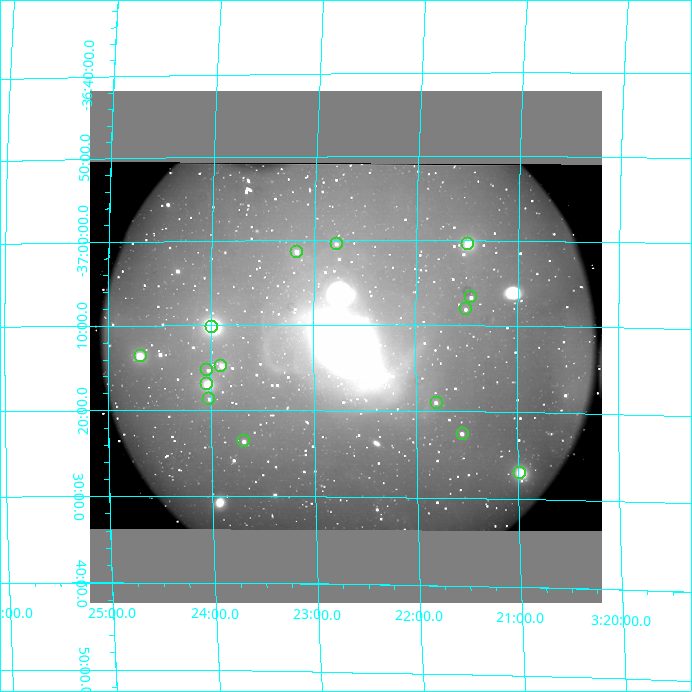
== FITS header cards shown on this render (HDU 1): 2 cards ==
NAXIS1  =                  512
NAXIS2  =                  512

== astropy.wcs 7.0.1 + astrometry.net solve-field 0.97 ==
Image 512 x 512 px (HDU 1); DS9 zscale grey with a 90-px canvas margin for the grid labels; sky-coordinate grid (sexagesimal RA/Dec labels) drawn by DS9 from the SOLVED WCS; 15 Tycho-2 reference stars matched to detected sources circled (green)
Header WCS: RA---SIN/DEC--SIN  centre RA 03:22:41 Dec -37:13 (50.67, -37.21 deg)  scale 7 arcsec/px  FOV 59.7' x 59.7'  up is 0 deg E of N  parity normal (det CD < 0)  (native frame fk4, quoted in ICRS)
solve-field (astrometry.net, Tycho-2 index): SOLVED blind (the header's WCS was not the basis of the solution)
Solved WCS: RA---TAN-SIP/DEC--TAN-SIP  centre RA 03:22:41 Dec -37:13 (50.67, -37.21 deg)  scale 7.02 arcsec/px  FOV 59.9' x 60.0'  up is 0 deg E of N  parity normal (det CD < 0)
Header WCS and blind solve agree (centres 3.1 arcsec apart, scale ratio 1.003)
Tycho-2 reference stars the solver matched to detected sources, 15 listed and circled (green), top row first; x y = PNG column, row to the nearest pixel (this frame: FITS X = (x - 90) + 1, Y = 512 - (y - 91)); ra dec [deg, ICRS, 3 dp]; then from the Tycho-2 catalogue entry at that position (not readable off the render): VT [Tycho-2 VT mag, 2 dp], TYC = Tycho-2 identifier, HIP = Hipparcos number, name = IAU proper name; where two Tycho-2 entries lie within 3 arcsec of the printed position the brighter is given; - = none
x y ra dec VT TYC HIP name
337 244 50.696 -37.007 11.96 7026-1-1 - -
468 244 50.372 -37.008 9.31 7026-2-1 - -
297 252 50.793 -37.023 11.12 7026-8-1 - -
471 297 50.365 -37.112 11.67 7026-80-1 - -
466 309 50.377 -37.134 12.21 7026-126-1 - -
212 327 50.998 -37.170 7.78 7026-135-1 15836 -
141 356 51.169 -37.227 9.40 7027-216-1 - -
221 366 50.976 -37.246 10.63 7026-81-1 - -
207 370 51.009 -37.255 11.89 7027-175-1 - -
207 384 51.009 -37.283 8.94 7027-125-1 15839 -
209 399 51.005 -37.312 11.54 7027-165-1 - -
437 403 50.448 -37.317 11.68 7026-77-1 - -
463 434 50.385 -37.377 11.48 7026-147-1 - -
244 441 50.921 -37.394 11.20 7026-152-1 - -
520 473 50.245 -37.450 7.89 7026-182-1 15607 -